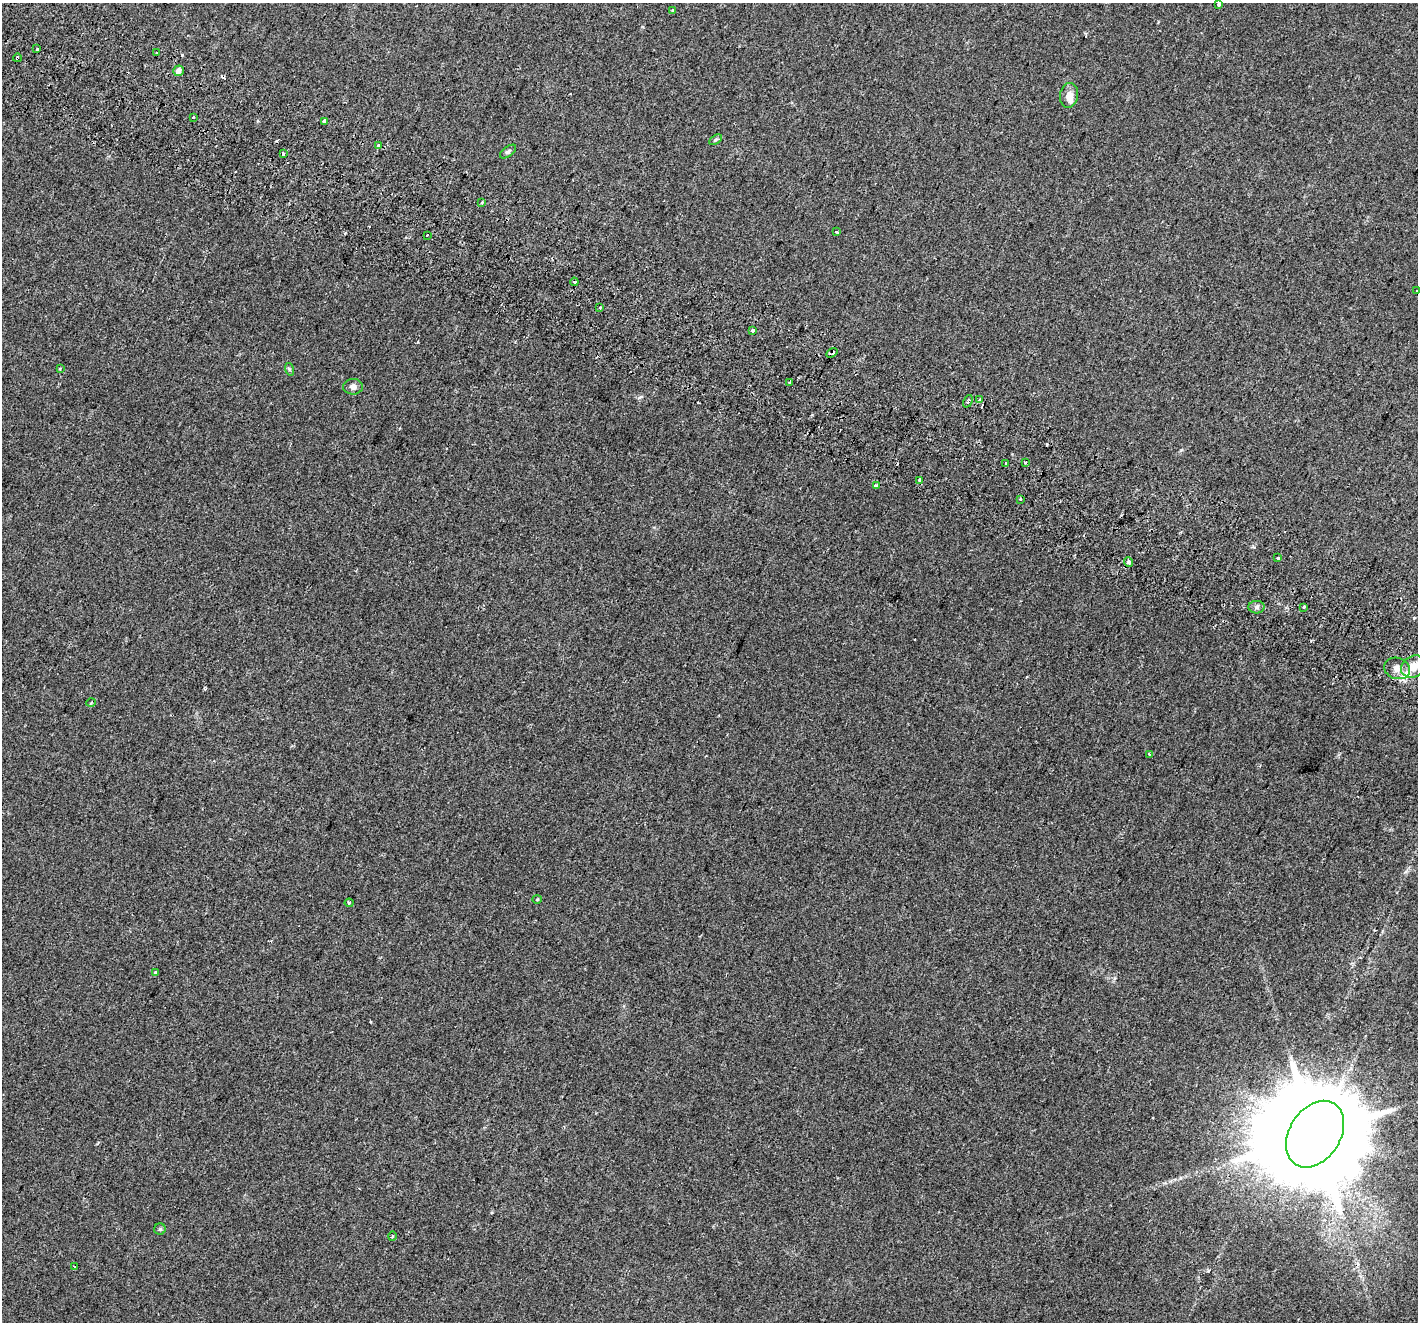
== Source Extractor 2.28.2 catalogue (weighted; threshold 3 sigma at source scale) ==
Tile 11 of 4 x 4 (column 3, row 3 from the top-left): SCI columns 2899-4314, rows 1665-2984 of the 5787 x 5904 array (HDU 1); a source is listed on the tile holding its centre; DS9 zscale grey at full resolution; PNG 1420 x 1324 px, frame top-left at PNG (2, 3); each listed source drawn as its Kron ellipse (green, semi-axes under 4 px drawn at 4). Shown black and unused: <1% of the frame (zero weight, under 2 of 3 exposures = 4% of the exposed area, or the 3 px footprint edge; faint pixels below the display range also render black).
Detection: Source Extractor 2.28.2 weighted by HDU 2 'WHT'; one run over the whole footprint, this tile lists its part. Background 0.0509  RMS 0.006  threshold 0.0271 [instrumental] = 3 sigma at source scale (4.5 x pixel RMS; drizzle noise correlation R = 1.50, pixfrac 1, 0.0396/0.0396 arcsec/px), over >= 5 px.
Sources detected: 58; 9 cosmic-ray / hot-pixel residue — neither listed nor drawn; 2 inside a brighter listed object's ellipse — not listed separately; the other 47 listed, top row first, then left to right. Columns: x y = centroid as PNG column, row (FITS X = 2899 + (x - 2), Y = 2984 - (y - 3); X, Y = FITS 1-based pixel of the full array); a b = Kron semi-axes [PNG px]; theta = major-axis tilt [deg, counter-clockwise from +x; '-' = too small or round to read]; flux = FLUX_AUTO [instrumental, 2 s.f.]
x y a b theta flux
1219 5 4 3 - 2.3
673 10 3 3 - 3.4
37 49 3 3 - 1.9
157 52 3 3 - 1.7
17 58 4 3 - 2.8
178 71 5 5 - 3.1
1069 95 12 9 81 4.5
193 117 4 3 - 3.9
325 121 4 4 - 9.1
715 140 7 4 31 0.94
379 146 4 3 - 17
508 152 9 5 37 1.2
283 154 4 3 - 1.2
482 203 3 3 - 0.73
836 232 4 2 - 0.88
427 235 3 3 - 2
574 282 4 3 - 6.3
1417 291 3 2 - 0.74
600 308 3 3 - 1.1
752 330 4 3 - 9
832 353 6 4 31 3.8
60 368 4 2 - 0.65
289 369 6 4 -72 0.71
790 383 3 3 - 5.8
353 387 10 8 1 2.4
980 400 3 3 - 11
968 401 6 3 65 1.1
1025 462 3 2 - 0.54
1006 463 3 3 - 2.6
920 480 3 3 - 3.2
876 486 4 3 - 4.2
1020 499 3 2 - 0.74
1278 557 3 3 - 2.8
1128 562 5 4 - 2.8
1256 607 8 6 3 1.6
1304 607 4 3 - 4.6
1413 667 13 10 34 6.6
1397 668 13 10 -18 4.4
91 703 5 3 - 0.61
1150 754 3 3 - 0.54
537 899 4 4 - 0.55
349 903 4 4 - 0.69
155 973 3 3 - 1.9
1315 1134 36 25 57 18000
160 1229 6 5 - 1
392 1236 4 3 - 0.63
75 1267 3 3 - 4.1
Overlapping masked pixels (flux is a lower limit): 2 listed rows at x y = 17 58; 832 353
Isophote crosses this tile's border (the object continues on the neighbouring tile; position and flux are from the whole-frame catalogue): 1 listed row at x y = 1417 291